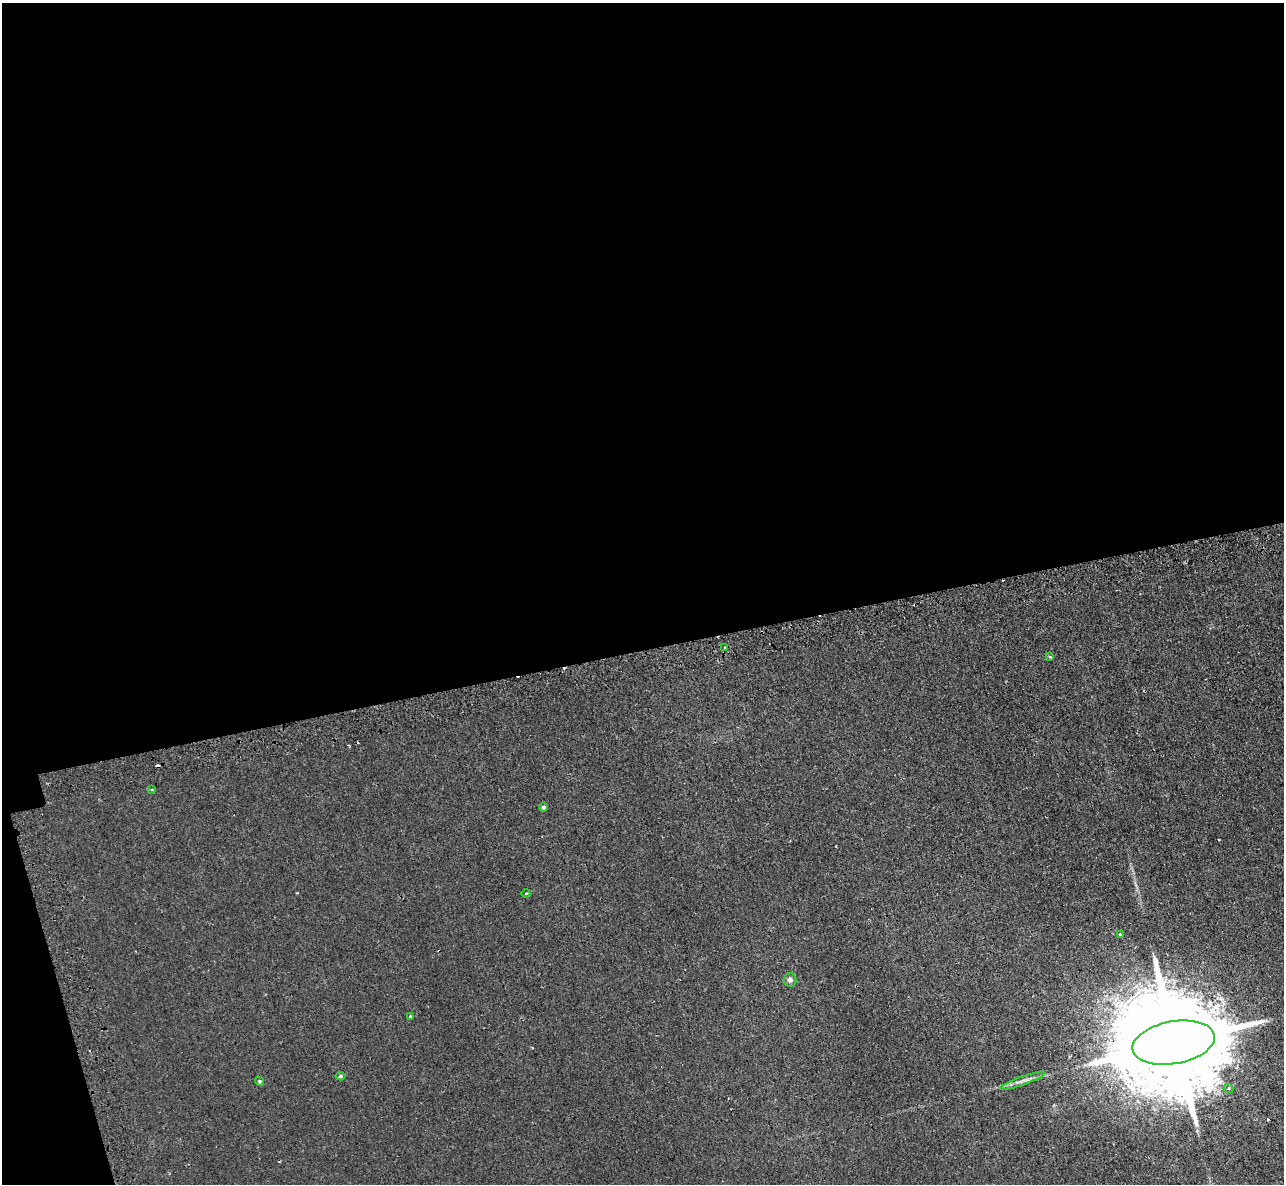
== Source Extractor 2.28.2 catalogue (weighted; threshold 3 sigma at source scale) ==
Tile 1 of 4 x 4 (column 1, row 1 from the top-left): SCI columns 49-1330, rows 3722-4903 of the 5225 x 5202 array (HDU 1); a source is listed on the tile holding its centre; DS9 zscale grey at full resolution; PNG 1286 x 1186 px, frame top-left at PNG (2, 3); each listed source drawn as its Kron ellipse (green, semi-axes under 4 px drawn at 4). Shown black and unused: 56% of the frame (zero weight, under 2 of 3 exposures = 4% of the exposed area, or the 3 px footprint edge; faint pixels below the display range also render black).
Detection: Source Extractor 2.28.2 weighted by HDU 2 'WHT'; one run over the whole footprint, this tile lists its part. Background 0.00208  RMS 0.0037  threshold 0.0165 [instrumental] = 3 sigma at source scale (4.5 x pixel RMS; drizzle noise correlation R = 1.50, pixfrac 1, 0.05/0.05 arcsec/px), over >= 5 px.
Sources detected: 16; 3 cosmic-ray / hot-pixel residue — neither listed nor drawn; the other 13 listed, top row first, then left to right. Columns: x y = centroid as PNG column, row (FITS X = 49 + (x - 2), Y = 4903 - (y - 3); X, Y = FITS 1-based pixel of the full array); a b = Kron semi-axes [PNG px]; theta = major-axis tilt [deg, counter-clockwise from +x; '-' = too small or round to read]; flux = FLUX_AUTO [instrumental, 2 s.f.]
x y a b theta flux
725 648 4 3 - 1.6
1050 657 4 3 - 0.4
152 789 4 3 - 0.45
543 807 4 4 - 0.76
526 893 4 2 - 0.28
1120 934 3 3 - 0.65
790 980 7 6 - 1.3
410 1016 3 3 - 0.45
1174 1043 42 21 10 16000
340 1076 5 4 - 0.61
259 1081 5 4 - 0.54
1022 1081 24 3 20 2
1228 1089 5 4 - 0.81
Overlapping masked pixels (flux is a lower limit): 1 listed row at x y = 1174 1043